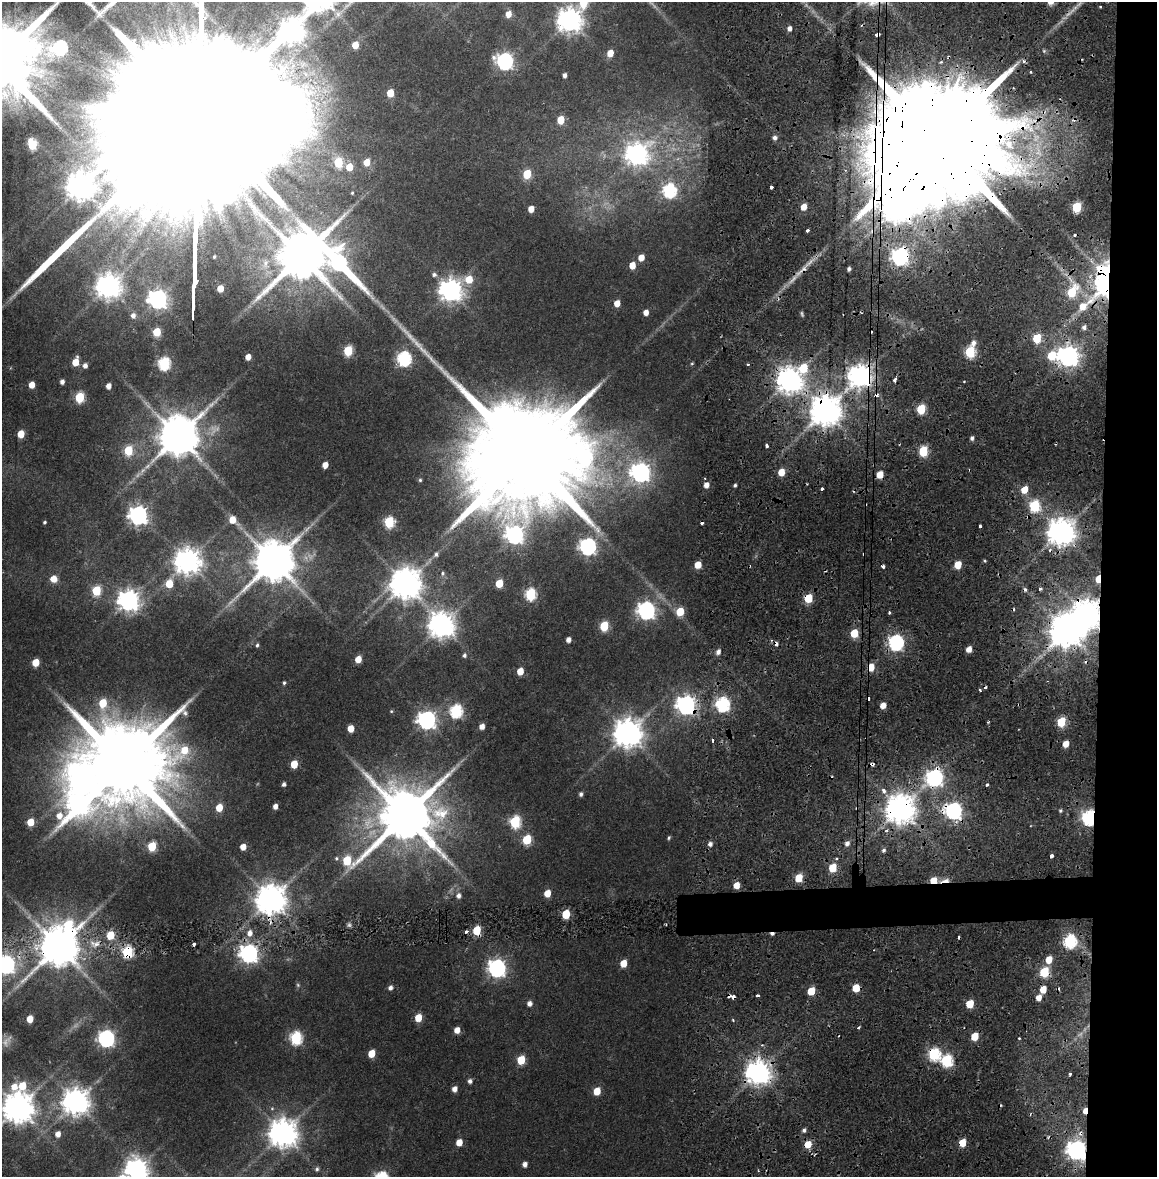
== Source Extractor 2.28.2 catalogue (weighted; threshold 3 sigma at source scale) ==
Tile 8 of 4 x 4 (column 4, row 2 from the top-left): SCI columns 3477-4631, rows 2425-3599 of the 4634 x 4850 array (HDU 1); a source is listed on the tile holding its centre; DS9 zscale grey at full resolution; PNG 1159 x 1179 px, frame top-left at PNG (2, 2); no overlay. Shown black and unused: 7% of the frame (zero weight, under 2 of 4 exposures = <1% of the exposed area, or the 3 px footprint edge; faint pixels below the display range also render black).
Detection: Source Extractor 2.28.2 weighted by HDU 2 'WHT'; one run over the whole footprint, this tile lists its part. Background 0.0247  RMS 0.0043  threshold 0.0193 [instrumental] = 3 sigma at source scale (4.5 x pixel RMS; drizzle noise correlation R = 1.50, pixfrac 1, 0.0396/0.0396 arcsec/px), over >= 5 px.
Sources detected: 287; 8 too faint to see at this stretch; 3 inside a brighter object's white glare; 35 cosmic-ray / hot-pixel residue — not listed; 3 inside a brighter listed object's ellipse — not listed separately; the other 238 listed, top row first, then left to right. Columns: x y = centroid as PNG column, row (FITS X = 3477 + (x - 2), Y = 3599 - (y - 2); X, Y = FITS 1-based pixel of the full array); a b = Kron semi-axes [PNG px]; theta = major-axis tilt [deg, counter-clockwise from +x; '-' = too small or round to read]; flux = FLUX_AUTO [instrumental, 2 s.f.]
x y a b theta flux
583 2 8 6 73 19
1100 6 3 3 - 0.98
508 14 6 5 - 4.4
569 20 8 8 - 440
789 28 5 4 - 2
355 45 5 5 - 6.3
60 47 8 7 - 73
610 53 5 5 - 5.8
505 61 7 7 - 150
303 64 19 14 -33 11
1030 71 3 3 - 0.86
564 75 4 4 - 1.6
390 93 5 5 - 8.7
561 120 5 5 - 10
199 121 230 49 88 160000
774 138 5 5 - 1.7
937 138 66 28 87 35000
32 144 6 5 - 23
637 154 9 8 - 300
338 162 6 5 - 19
367 162 5 5 - 5.8
349 167 6 5 - 6.5
527 174 6 5 - 17
771 187 3 3 - 2.2
669 190 7 6 - 71
352 193 3 2 - 0.36
804 207 6 5 - 5.3
896 207 10 9 - 620
1077 207 6 5 - 26
531 209 5 5 - 4.9
808 230 3 3 - 2.4
301 256 16 14 61 2600
641 257 5 5 - 5
900 257 7 7 - 160
339 262 32 14 -55 120
265 264 20 11 84 7.4
632 265 5 5 - 6.2
849 269 4 3 - 1.2
802 270 27 6 39 5.6
434 274 7 6 - 1.4
469 279 8 6 10 8.9
1106 281 20 11 83 120
108 286 8 8 - 450
450 290 8 8 - 370
1072 292 8 6 58 20
158 299 7 7 - 220
617 303 5 5 - 4.9
1082 306 30 9 37 11
646 312 5 4 - 3.2
133 316 6 6 - 2.3
1084 327 6 5 - 1.5
157 332 5 5 - 14
1037 338 6 5 - 17
973 343 8 6 56 2.2
348 351 6 5 - 25
970 352 6 5 - 39
1052 356 6 6 - 16
1068 356 8 7 - 320
248 357 5 4 - 4.1
404 359 7 6 - 83
75 362 6 5 - 7.8
164 363 6 6 - 58
692 363 4 4 - 0.45
85 366 5 5 - 1.9
803 368 7 6 - 16
860 376 8 8 - 340
895 379 4 3 - 7.4
789 380 8 8 - 490
62 382 4 4 - 1.8
32 385 5 4 - 5.3
108 386 5 4 - 3.1
80 397 6 5 - 27
921 409 6 5 - 22
825 410 9 9 - 820
21 434 5 5 - 9.1
178 436 12 11 - 1700
972 438 5 4 - 1.1
766 446 4 3 - 1.7
128 450 6 5 - 20
923 451 6 5 - 25
526 454 38 30 89 16000
325 465 5 4 - 4.3
640 472 8 8 - 210
781 472 5 5 - 7.3
880 475 5 5 - 7.3
420 480 4 4 - 0.63
706 485 5 4 - 3
735 485 3 3 - 0.79
822 489 3 3 - 1.3
1024 490 6 5 - 7.2
1034 506 6 6 - 37
138 515 7 7 - 230
232 520 7 6 - 6.4
44 522 3 3 - 0.67
389 522 6 5 - 36
980 526 3 3 - 1.5
1061 532 9 8 - 640
514 535 9 8 - 160
588 546 7 7 - 140
436 554 8 6 49 1.2
187 561 9 8 - 510
273 561 12 11 - 1900
698 565 5 5 - 7.7
958 565 6 5 - 8
442 573 6 6 - 1
53 579 6 6 - 5.6
1098 579 6 4 86 10
499 583 5 5 - 13
169 584 6 5 - 11
405 584 10 9 - 820
1040 589 4 3 - 1.2
96 591 6 5 - 23
530 594 6 6 - 43
808 598 5 5 - 16
128 600 8 8 - 300
646 610 7 7 - 170
680 611 6 5 - 11
889 612 3 3 - 0.92
441 625 9 8 - 490
604 626 6 5 - 23
1066 631 10 9 - 1100
854 633 5 5 - 16
568 640 4 4 - 2.4
896 642 7 6 - 110
257 645 5 3 - 0.67
969 649 5 4 - 4.3
718 652 5 4 - 2
464 655 5 4 - 1.1
358 659 5 4 - 6.4
36 662 5 5 - 10
871 667 5 4 - 10
520 671 5 4 - 6.8
284 683 4 3 - 0.69
980 690 3 3 - 0.55
722 704 6 6 - 84
686 705 8 7 - 220
883 705 5 4 - 4.5
391 711 4 4 - 0.46
456 711 7 6 - 60
427 720 7 7 - 200
988 722 4 2 - 0.42
1061 722 6 5 - 26
482 726 5 4 - 3.2
350 728 5 5 - 7.2
627 733 9 9 - 640
713 740 4 2 - 1.1
123 764 26 21 -79 8400
294 764 5 5 - 9.9
872 764 4 3 - 1.6
83 777 27 17 -61 410
934 777 8 7 - 140
284 784 4 4 - 1.2
986 785 3 3 - 3.4
884 790 5 4 - 2.8
581 794 5 4 - 1.2
78 804 16 11 40 250
275 806 4 4 - 2.6
219 807 5 5 - 8.5
900 809 9 9 - 730
1060 810 5 5 - 0.71
953 811 7 7 - 140
405 816 17 16 - 3500
1089 818 7 5 78 110
30 822 5 5 - 10
515 822 7 6 - 44
669 838 5 3 - 0.66
527 840 6 5 - 22
847 843 6 5 - 2.1
710 844 5 5 - 1.7
152 846 6 5 - 22
243 847 5 4 - 4.8
884 850 5 4 - 0.99
1051 856 4 3 - 1.9
336 858 5 5 - 0.6
836 858 4 3 - 0.64
347 860 8 7 - 22
833 868 5 5 - 14
799 878 5 5 - 13
933 880 5 4 - 9.3
945 881 11 4 8 4.3
736 885 5 5 - 5.6
547 893 5 5 - 7.5
458 896 7 6 - 1.9
271 899 9 9 - 770
566 914 6 5 - 16
477 930 6 5 - 16
466 931 4 3 - 1.8
250 933 7 6 - 2.9
772 934 5 3 - 1.6
110 935 5 5 - 13
1070 941 7 6 - 68
95 944 15 9 2 4.1
58 946 11 10 - 1700
127 952 6 5 - 42
249 953 7 7 - 210
1049 960 6 5 - 7.1
623 963 5 5 - 7.8
6 964 8 7 - 160
497 968 7 7 - 170
1044 972 6 5 - 25
390 988 5 4 - 1.8
856 988 5 5 - 11
1043 989 5 5 - 6.9
811 991 5 5 - 12
758 996 3 3 - 1.2
1038 998 5 5 - 3.9
529 1004 5 5 - 2.2
970 1004 5 5 - 12
418 1018 5 5 - 9.6
30 1019 5 5 - 7.5
733 1020 4 3 - 0.46
457 1030 5 5 - 4.5
975 1036 5 5 - 11
106 1038 7 7 - 150
296 1038 7 6 - 53
371 1054 5 5 - 9.7
934 1054 6 6 - 52
521 1060 6 5 - 16
946 1061 6 6 - 51
758 1073 8 8 - 460
1070 1074 3 3 - 1.2
470 1081 5 5 - 1.5
22 1086 18 9 8 18
454 1089 5 4 - 2.9
597 1091 5 5 - 9.6
76 1102 9 8 - 550
18 1108 9 9 - 810
804 1130 5 4 - 1.2
283 1133 9 9 - 670
1081 1133 7 7 - 2.2
58 1134 5 5 - 3.1
459 1142 5 5 - 6.2
962 1143 5 5 - 10
808 1144 6 5 - 7.9
1076 1150 8 7 - 230
525 1164 4 4 - 2.3
136 1169 8 8 - 350
317 1169 7 6 - 1
Overlapping masked pixels (flux is a lower limit): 38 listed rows (the first 20) at x y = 937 138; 896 207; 900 257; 802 270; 1106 281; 1082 306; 860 376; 789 380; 825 410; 880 475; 1034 506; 1061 532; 1098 579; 808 598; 1066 631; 871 667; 686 705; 872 764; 934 777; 900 809
Isophote crosses this tile's border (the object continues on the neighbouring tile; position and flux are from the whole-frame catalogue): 5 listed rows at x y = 583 2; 199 121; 6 964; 18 1108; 136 1169